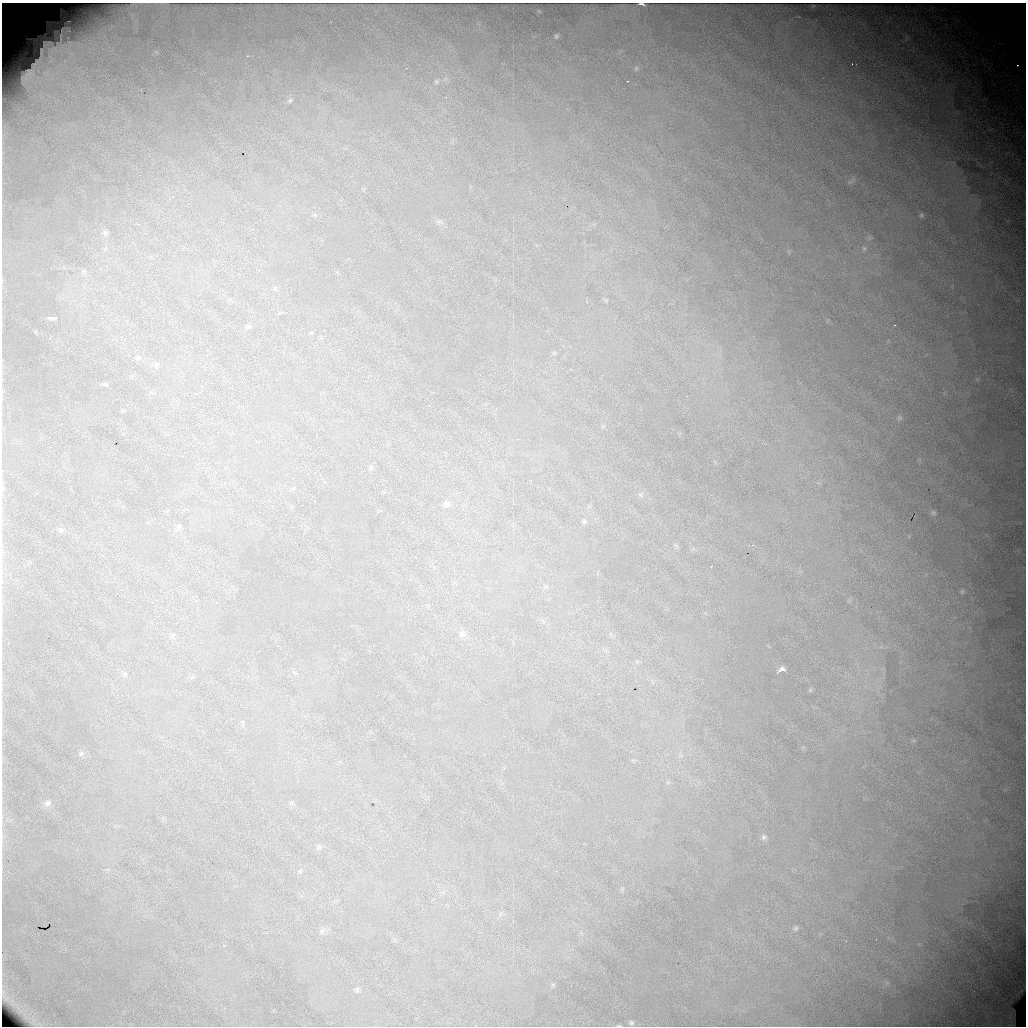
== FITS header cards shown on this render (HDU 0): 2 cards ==
NAXIS1  =                 1024 /fastest changing axis
NAXIS2  =                 1024 /next to fastest changing axis

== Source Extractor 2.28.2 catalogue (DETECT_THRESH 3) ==
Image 1024 x 1024 px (HDU 0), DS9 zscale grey, 1 PNG px = 1 image px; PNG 1028 x 1028 px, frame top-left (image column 1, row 1024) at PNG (2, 3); no overlay
Background 11300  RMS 92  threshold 277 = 3 sigma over >= 5 px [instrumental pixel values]
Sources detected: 59; all 59 listed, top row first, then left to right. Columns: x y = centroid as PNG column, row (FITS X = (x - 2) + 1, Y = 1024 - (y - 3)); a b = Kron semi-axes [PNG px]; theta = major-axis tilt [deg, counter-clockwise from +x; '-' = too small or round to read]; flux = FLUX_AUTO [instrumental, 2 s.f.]
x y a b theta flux
641 4 6 3 -11 16000
539 11 6 3 -43 6900
11 13 36 32 -78 420000
36 16 38 11 53 100000
48 24 8 5 81 17000
556 36 7 5 48 14000
30 38 45 22 -15 230000
49 58 57 26 46 680000
1017 65 2 2 - 11000
636 68 8 6 -89 16000
436 81 7 5 45 13000
628 81 3 2 - 5800
290 100 8 6 28 16000
850 182 6 5 - 13000
177 195 2 2 - 3100
315 215 6 4 -71 8900
921 215 7 5 -65 13000
439 221 7 4 -1 15000
105 233 9 8 - 22000
864 248 8 7 - 20000
259 270 3 3 - 3800
275 289 7 4 -18 9900
281 313 7 3 22 6500
52 318 10 4 0 21000
894 325 3 2 - 3500
248 326 6 5 - 10000
554 353 6 4 18 8900
138 358 8 5 26 14000
156 364 9 6 25 19000
105 385 6 4 -31 12000
899 418 8 7 - 18000
3 488 6 4 90 8900
641 495 9 4 -42 13000
447 504 8 8 - 28000
933 513 7 7 - 17000
584 521 7 5 -75 12000
179 527 8 6 51 15000
60 530 6 4 -89 10000
753 545 4 4 - 6100
676 546 7 5 -31 12000
711 566 3 2 - 7400
962 592 8 7 - 16000
462 634 11 9 -20 37000
781 669 10 6 21 29000
125 674 6 6 - 12000
810 690 6 6 - 11000
81 753 8 5 62 12000
47 803 11 9 25 30000
764 837 8 8 - 21000
318 847 7 7 - 16000
300 871 7 4 45 9300
622 889 5 5 - 9800
796 928 7 6 - 15000
322 931 8 6 79 19000
887 982 8 6 -20 17000
553 985 6 5 - 11000
357 990 9 5 -81 14000
631 1023 7 7 - 17000
619 1026 8 3 0 8300
At the frame edge (FLAGS 8, measured only in part): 4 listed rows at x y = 641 4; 11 13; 3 488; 619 1026